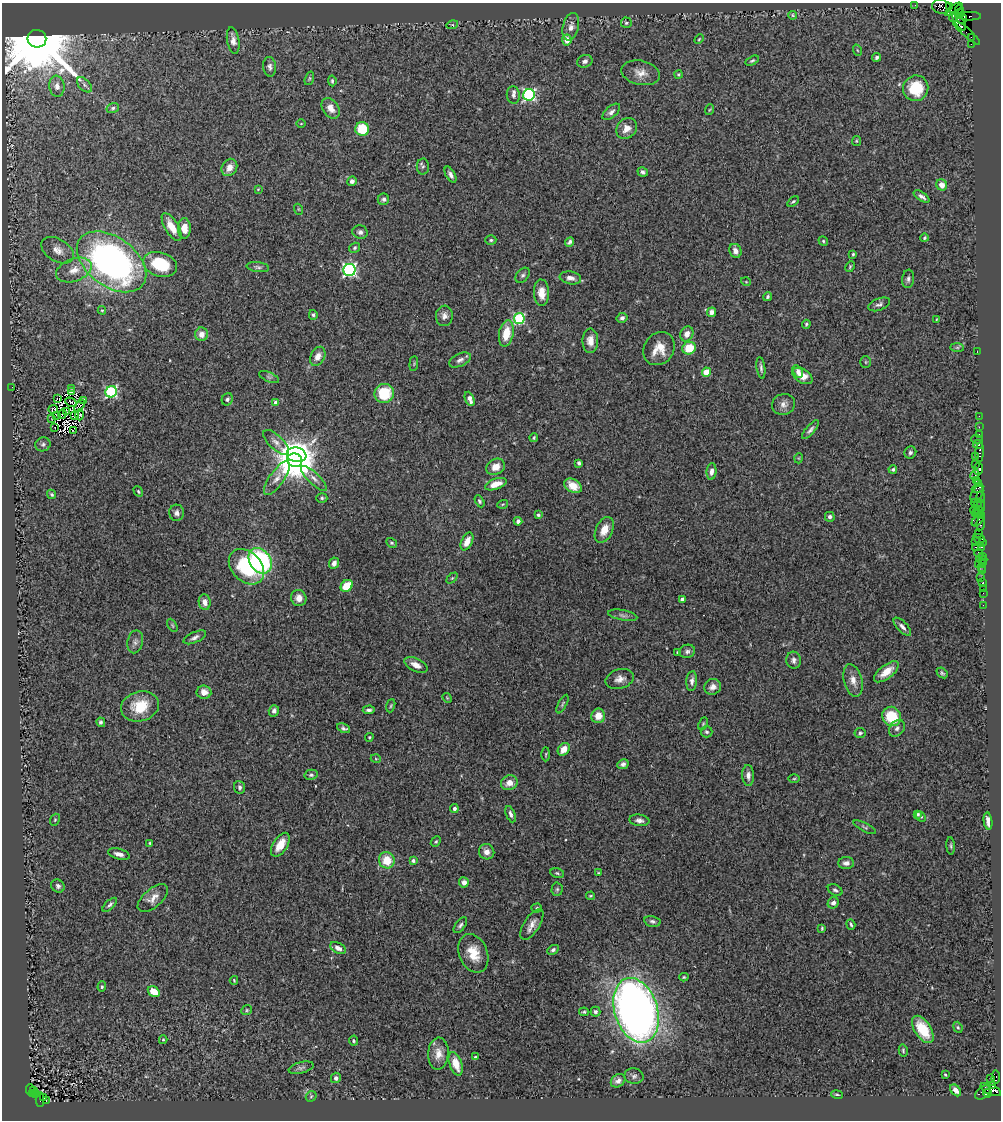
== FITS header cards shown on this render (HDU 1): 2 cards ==
NAXIS1  =                  999
NAXIS2  =                 1118

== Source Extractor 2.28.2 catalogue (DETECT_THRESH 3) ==
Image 999 x 1118 px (HDU 1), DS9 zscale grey, 1 PNG px = 1 image px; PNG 1003 x 1122 px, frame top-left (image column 1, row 1118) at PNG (2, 3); each listed source drawn as its Kron ellipse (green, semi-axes under 4 px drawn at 4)
Background 0.989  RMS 0.042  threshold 0.126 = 3 sigma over >= 5 px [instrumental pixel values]
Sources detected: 320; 4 with non-positive FLUX_AUTO (blend fragments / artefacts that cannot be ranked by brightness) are neither listed nor drawn; the other 316 listed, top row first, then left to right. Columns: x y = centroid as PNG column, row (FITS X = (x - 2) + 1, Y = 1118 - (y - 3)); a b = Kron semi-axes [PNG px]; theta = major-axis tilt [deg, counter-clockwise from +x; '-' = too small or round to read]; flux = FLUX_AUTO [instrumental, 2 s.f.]
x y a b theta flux
915 5 2 2 - 21
941 7 9 7 -16 570
949 7 3 3 - 64
954 9 10 4 34 520
959 9 4 3 - 120
959 14 5 3 - 39
793 15 4 3 - 3.6
969 16 11 4 -1 94
953 17 5 4 - 670
962 19 5 4 - 1100
959 21 10 4 -60 1100
626 23 5 5 - 4.9
452 25 6 4 16 3.6
571 27 14 8 76 20
967 33 17 3 -41 250
971 37 4 2 - 57
37 39 9 9 - 58000
699 39 5 3 - 2.9
233 40 13 6 -80 17
567 40 5 5 - 30
971 44 2 2 - 15
857 50 6 3 -70 3.1
877 57 4 4 - 6.9
585 61 8 6 20 10
752 61 7 4 28 4.8
270 67 10 6 -82 10
641 73 19 12 -12 30
678 74 4 4 - 4
309 78 7 4 71 4.7
332 81 5 3 - 4.6
84 85 9 5 -46 8.3
57 86 11 7 -83 18
916 88 13 12 - 110
513 95 9 6 -85 10
529 95 6 5 - 520
113 108 6 5 - 5.5
331 108 11 7 -55 23
709 110 5 3 - 2.7
611 112 11 5 41 11
301 124 5 3 - 2.2
627 128 11 9 47 29
362 129 7 7 - 82
856 141 5 4 - 3.1
229 167 9 7 59 25
423 167 8 6 88 7.2
643 172 5 4 - 7.1
450 175 9 4 -60 11
352 181 5 4 - 10
942 185 6 5 - 23
258 189 3 2 - 2.3
922 196 9 4 -33 9.1
383 199 6 5 - 7.2
793 201 6 3 36 4.4
298 209 5 3 - 2.7
172 227 16 6 -59 38
184 228 10 6 90 33
360 232 7 7 - 9
925 238 4 4 - 4.9
491 240 5 4 - 4.5
823 241 5 4 - 3.8
570 242 5 3 - 7.9
354 248 6 4 34 5.1
58 250 18 11 -32 27
735 251 7 6 - 16
853 254 4 3 - 4.1
111 262 39 24 -36 1100
160 264 17 12 -18 130
258 267 11 5 -8 7.7
850 267 6 4 64 3.7
74 270 18 11 20 40
349 270 6 6 - 690
523 275 8 6 50 7.7
570 278 11 6 -10 16
908 279 9 6 83 8.9
746 282 5 3 - 2.2
542 293 13 7 -87 33
768 297 4 4 - 5.6
879 304 11 6 21 9.7
102 310 4 3 - 3
712 312 5 4 - 15
313 315 5 4 - 6.3
444 316 10 8 84 15
622 318 5 4 - 7.7
519 319 5 5 - 340
937 319 4 2 - 2.1
806 324 4 4 - 4.3
506 333 13 7 79 61
201 334 7 6 - 20
687 334 8 6 65 24
590 341 12 8 -90 27
957 347 7 4 0 5.9
689 348 7 6 - 71
659 349 17 15 53 49
977 351 3 2 - 15
318 356 10 7 62 18
460 360 12 6 26 12
866 362 6 5 - 4.5
414 364 7 3 85 3.4
761 368 11 3 -82 7.6
798 371 6 4 -58 10
706 372 4 4 - 74
802 376 11 6 -31 35
269 377 11 4 -23 7.1
12 387 3 2 - 3.2
71 389 3 2 - 1.9
71 392 3 2 - 1.3
111 392 6 5 - 430
384 393 10 9 - 120
57 399 4 3 - 32
227 399 6 5 - 6.7
470 399 7 4 -67 15
83 401 3 2 - 2.1
71 402 6 3 -30 2.2
276 403 4 4 - 27
784 404 11 10 - 17
80 406 7 3 58 1.1
53 409 5 4 - 3.4
67 412 3 2 - 1.5
62 414 5 2 - 0.95
57 415 2 2 - 2
75 415 4 2 - 2
80 415 6 3 -90 3.3
979 416 2 2 - 23
52 418 3 2 - 3.1
55 427 2 2 - 64
979 427 2 2 - 22
73 430 2 2 - 0.93
810 430 12 4 49 8.7
979 434 2 2 - 31
534 438 4 3 - 3.7
977 439 6 2 -18 110
276 442 16 7 -44 17
43 444 7 7 - 7.8
978 444 5 3 - 80
910 452 6 5 - 7
980 452 10 3 88 160
297 455 10 7 -11 2700
975 456 3 2 - 56
799 458 5 3 - 2.3
295 460 7 6 - 8400
579 463 4 4 - 6.3
975 464 3 3 - 110
496 467 10 7 30 30
893 469 4 4 - 5.3
978 469 6 4 86 100
711 471 8 5 84 14
975 475 5 3 - 230
277 478 20 7 55 25
314 478 17 5 -43 17
976 480 4 3 - 44
979 483 4 2 - 47
496 484 11 5 19 34
573 486 9 6 -29 35
978 488 6 3 28 260
138 491 5 4 - 3.8
51 494 5 4 - 4.5
977 494 9 5 61 310
981 497 6 3 -84 100
322 498 5 5 - 5.1
480 501 6 4 -60 4.5
974 502 2 2 - 33
503 504 5 3 - 2.8
977 504 3 2 - 63
981 506 6 2 -89 250
975 510 4 3 - 180
978 510 5 3 - 130
177 513 8 7 - 11
977 514 5 3 - 120
538 515 3 3 - 3.9
981 516 3 2 - 47
830 517 5 5 - 7.8
978 520 7 4 42 200
518 521 4 4 - 10
981 523 7 3 81 180
604 530 14 8 65 33
979 533 2 2 - 48
979 538 6 4 -25 120
467 541 9 5 64 26
975 541 4 2 - 100
982 542 3 2 - 66
392 543 6 4 -30 4.5
975 547 3 2 - 160
982 547 3 2 - 68
979 553 4 3 - 140
982 556 3 2 - 59
982 559 6 3 -21 90
260 561 14 10 -55 370
334 563 6 4 67 12
982 563 2 2 - 41
978 564 2 2 - 480
246 567 20 14 -45 220
981 567 3 2 - 86
982 571 2 2 - 19
452 578 6 4 44 3.8
981 578 2 2 - 4.8
983 582 3 3 - 79
347 586 7 5 43 63
983 588 2 2 - 12
983 593 2 2 - 32
299 598 8 7 - 20
682 599 4 3 - 17
205 602 8 6 -82 17
983 605 2 2 - 15
623 615 15 5 -10 9.8
172 625 7 4 -60 4
902 627 11 5 -47 12
195 637 12 5 24 11
135 642 11 8 77 13
687 651 8 6 18 9
678 652 4 3 - 3.6
794 660 8 7 - 12
416 665 12 6 -25 22
886 672 15 6 37 39
942 673 6 4 -42 5.1
620 679 14 9 16 20
853 680 17 9 -76 25
692 681 10 5 84 12
713 687 8 7 - 17
204 692 7 6 - 19
447 698 5 4 - 3.2
562 704 10 4 62 4.8
140 706 19 15 15 83
391 706 7 4 71 3.9
369 710 6 4 3 7.4
274 711 6 5 - 11
598 716 7 7 - 38
892 716 10 9 - 96
101 722 5 4 - 7
703 724 7 4 65 3.7
344 728 7 4 -24 6.4
897 728 9 7 49 10
707 732 6 5 - 6.1
860 733 5 5 - 5.6
369 737 4 3 - 3.2
564 749 7 5 48 30
546 754 7 3 89 3
376 759 5 3 - 2.6
623 764 6 4 25 8.5
311 775 6 5 - 5.6
748 775 10 6 -88 14
794 779 6 4 1 3.4
509 783 8 7 - 25
240 787 6 5 - 7.1
454 809 4 4 - 9.4
511 814 8 4 -69 9.3
918 814 4 3 - 4
921 817 6 4 -48 4.4
55 820 6 4 69 3.7
639 820 10 5 -8 11
988 821 8 4 -82 15
865 827 12 4 -27 5.6
436 842 6 4 48 4.2
150 843 4 3 - 3.7
280 845 13 7 58 41
951 846 9 3 -85 4.5
487 852 8 7 - 17
119 854 11 5 -15 15
387 860 8 8 - 60
413 861 4 3 - 7.7
846 863 8 6 1 12
557 873 7 4 -12 4.6
598 873 3 2 - 2.5
464 882 5 5 - 19
58 886 7 6 - 8.4
557 889 6 5 - 5.1
835 890 8 5 -29 6.3
591 896 4 3 - 3.1
153 898 18 9 41 25
833 903 6 5 - 11
110 905 9 4 44 6.7
537 908 5 4 - 4.5
652 921 8 5 -12 7.9
532 924 17 8 57 23
851 924 5 3 - 4.8
460 925 9 5 54 7.6
822 928 4 2 - 3.3
338 948 8 5 -28 17
553 950 6 4 28 6.5
473 953 20 14 -68 61
684 977 4 4 - 3.5
234 980 4 3 - 2.8
102 987 5 4 - 4.5
154 992 6 5 - 44
247 1010 6 4 39 4.1
636 1010 33 21 -72 2300
584 1012 5 3 - 3.6
595 1012 5 5 - 7.2
958 1027 6 4 -68 3.8
923 1029 15 8 -57 68
163 1040 4 3 - 3.5
353 1041 5 4 - 4
903 1050 6 4 -77 4.3
438 1054 16 10 86 29
475 1057 4 4 - 3.4
456 1064 12 6 -70 38
301 1068 13 5 15 9.2
945 1075 3 2 - 3
634 1076 9 8 - 9.8
996 1077 7 3 87 120
336 1078 5 5 - 7.6
991 1079 2 2 - 15
618 1081 8 6 37 14
993 1086 4 3 - 200
30 1090 5 2 - 230
33 1090 4 3 - 77
956 1090 7 4 -51 15
991 1090 11 5 -24 860
983 1092 9 5 37 250
32 1093 4 2 - 67
987 1093 4 3 - 200
36 1094 3 2 - 180
837 1094 6 2 -11 3.2
311 1096 6 4 45 4.1
43 1097 4 3 - 86
40 1100 7 2 90 380
46 1100 3 2 - 140
At the frame edge (FLAGS 8, measured only in part): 1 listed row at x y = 941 7
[4 non-positive-flux detections neither listed nor drawn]